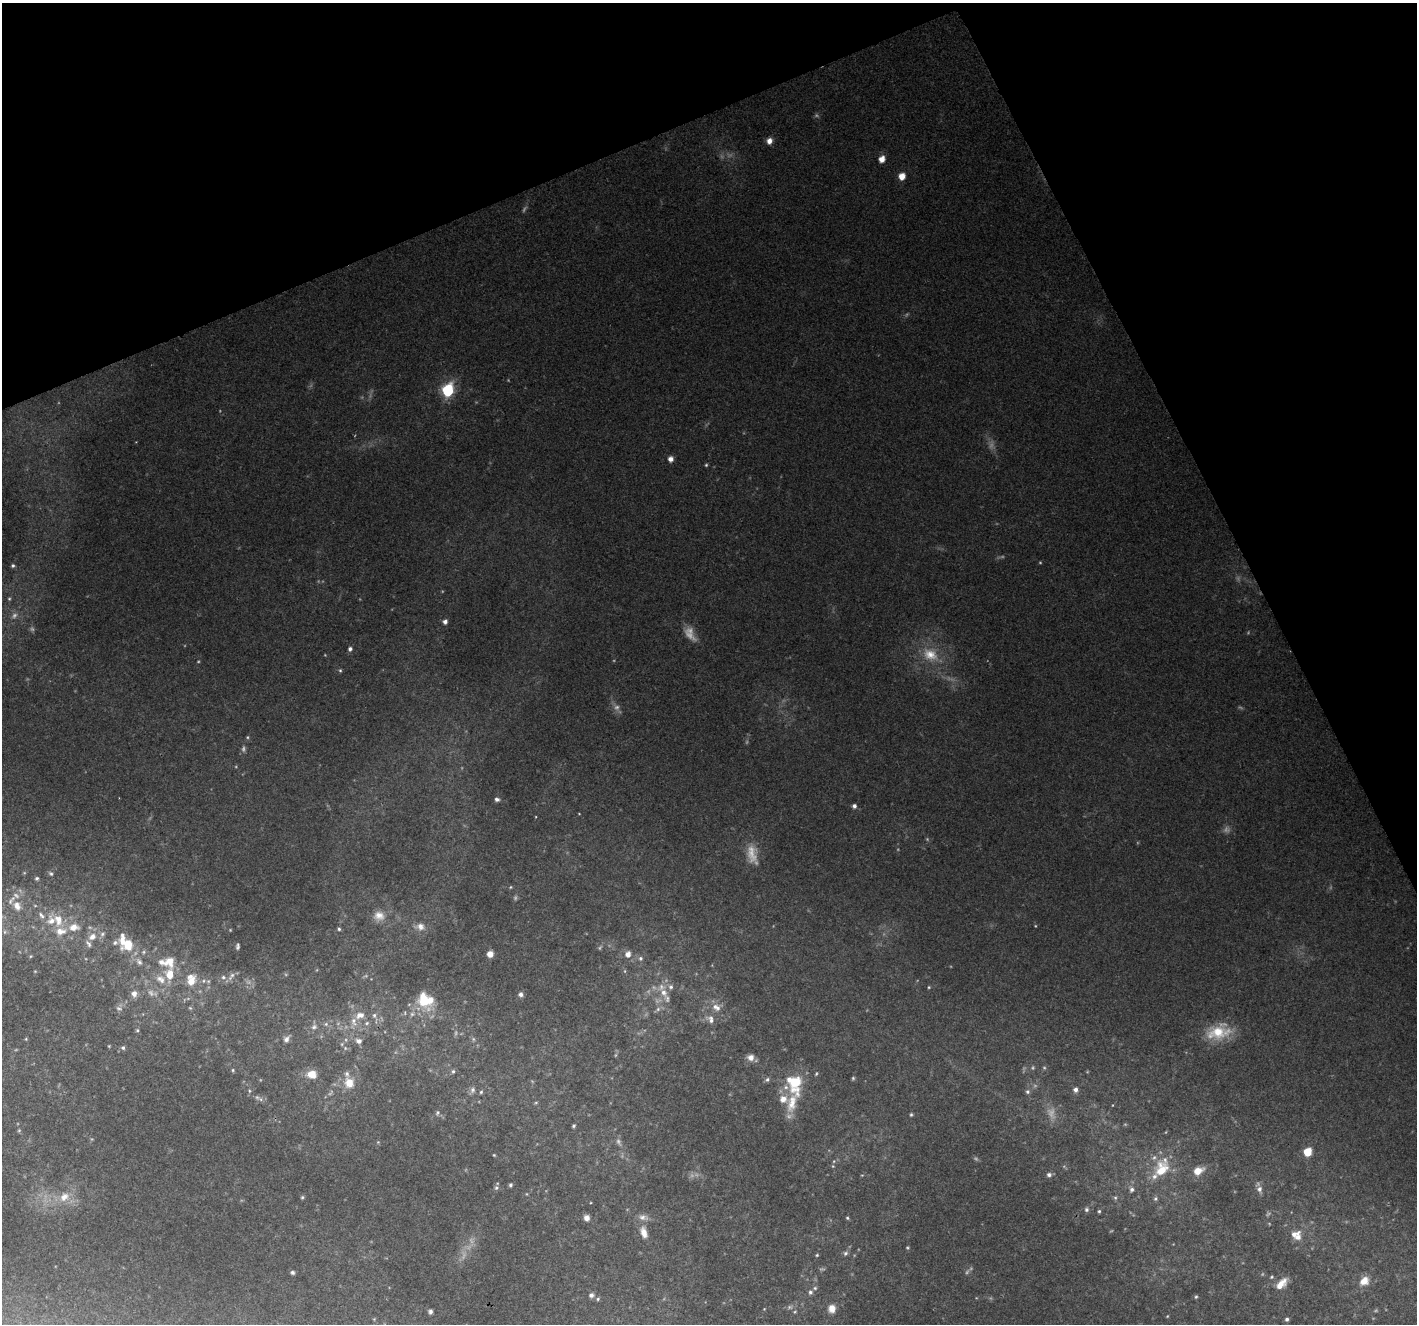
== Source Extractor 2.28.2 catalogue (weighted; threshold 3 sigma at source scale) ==
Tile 3 of 4 x 4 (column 3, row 1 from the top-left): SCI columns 2832-4246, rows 4059-5380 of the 5664 x 5527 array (HDU 1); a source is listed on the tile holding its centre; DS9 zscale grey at full resolution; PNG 1419 x 1326 px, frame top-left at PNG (2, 3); no overlay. Shown black and unused: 22% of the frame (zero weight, under 2 of 3 exposures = <1% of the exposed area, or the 3 px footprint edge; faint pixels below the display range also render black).
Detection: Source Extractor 2.28.2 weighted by HDU 2 'WHT'; one run over the whole footprint, this tile lists its part. Background 0.232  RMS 0.0094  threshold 0.0423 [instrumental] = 3 sigma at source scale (4.5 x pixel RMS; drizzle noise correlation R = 1.50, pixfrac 1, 0.0396/0.0396 arcsec/px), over >= 5 px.
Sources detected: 209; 60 too faint to see at this stretch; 1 cosmic-ray / hot-pixel residue — not listed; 21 inside a brighter listed object's ellipse — not listed separately; the other 127 listed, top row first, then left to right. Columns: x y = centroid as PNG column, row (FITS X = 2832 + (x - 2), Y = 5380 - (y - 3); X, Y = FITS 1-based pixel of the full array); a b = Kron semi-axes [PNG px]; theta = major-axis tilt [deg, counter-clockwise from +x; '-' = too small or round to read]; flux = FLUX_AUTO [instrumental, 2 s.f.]
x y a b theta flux
769 141 7 6 - 6.6
882 159 6 5 - 10
902 176 6 6 - 12
448 390 7 6 - 130
671 459 5 5 - 5.9
706 465 4 4 - 1.2
13 566 5 5 - 1.9
445 622 6 5 - 4.1
350 649 5 5 - 3
930 655 26 18 -30 32
340 670 5 5 - 1.5
497 799 6 5 - 2.8
854 806 5 5 - 3.2
51 874 6 5 - 1.8
37 878 4 4 - 1.7
510 887 5 4 - 1.2
17 906 13 9 -65 8.3
41 915 11 6 -49 4.1
379 916 15 14 - 12
58 920 18 12 -69 16
74 927 14 10 7 11
420 927 15 10 -10 8.3
339 929 5 4 - 1.6
5 932 6 5 - 1.9
92 937 12 9 31 8.7
126 943 21 14 -50 34
238 946 6 3 86 2.1
144 952 7 5 22 2.2
490 954 6 6 - 9.3
628 954 7 6 - 6.8
31 956 5 4 - 1.1
640 958 7 6 - 2.6
139 962 13 8 -55 6.3
161 962 8 7 - 5.2
35 971 4 4 - 0.88
625 971 6 4 -90 1.2
170 975 13 9 85 19
231 976 14 6 55 3.7
223 977 7 5 -14 2.5
160 979 16 11 -31 11
191 980 13 10 82 16
208 981 5 5 - 1.7
929 987 5 4 - 1.1
664 993 14 10 -54 9.5
134 994 7 7 - 6.7
521 994 6 6 - 3.5
424 1000 25 16 -65 30
716 1007 13 9 -31 8.3
119 1008 10 7 -5 3.4
190 1008 6 4 -44 1.1
658 1009 6 6 - 3
405 1013 7 4 83 1.4
412 1014 8 7 - 3.8
374 1015 8 7 - 3.3
710 1019 13 9 -45 6.4
354 1022 15 9 -76 9.6
367 1023 7 5 28 2.6
326 1024 6 6 - 2.6
314 1027 9 7 27 4.1
137 1030 5 5 - 1.5
1218 1032 30 18 14 34
26 1039 5 4 - 1
286 1039 9 6 56 4.8
359 1041 8 7 - 5
342 1044 6 5 - 1.5
109 1046 4 3 - 0.85
123 1048 5 5 - 2.2
750 1057 8 7 - 6.6
233 1070 5 4 - 1.3
453 1071 6 5 - 2
311 1074 12 9 -4 13
816 1074 6 4 72 1.3
853 1078 5 4 - 1.4
767 1080 7 6 - 2.4
795 1082 15 12 43 32
349 1083 14 12 -76 16
472 1090 10 6 61 3.9
1075 1090 6 6 - 4
481 1092 5 5 - 1.6
1027 1092 6 6 - 2.4
257 1097 9 7 -28 3.1
536 1103 7 3 9 1.2
792 1103 50 14 74 30
1113 1105 4 3 - 0.66
437 1113 8 6 66 2.3
911 1115 5 4 - 1.5
574 1126 5 4 - 1.6
378 1142 5 4 - 1
1307 1152 6 5 - 37
494 1155 3 3 - 0.94
833 1166 5 5 - 1.5
1161 1169 25 20 66 36
1198 1171 12 8 25 13
862 1175 5 3 - 0.8
1049 1175 7 6 - 3.2
510 1185 5 4 - 1.9
496 1188 7 6 - 2.2
1132 1189 8 7 - 3.6
1259 1189 9 8 - 4.8
64 1197 16 13 34 17
302 1197 5 5 - 1.5
1115 1198 6 5 - 1.9
1155 1199 7 6 - 2.3
1086 1210 7 6 - 2.6
1099 1211 5 4 - 1.5
643 1217 14 8 -10 5.8
586 1218 6 6 - 6.3
847 1218 5 4 - 1.3
644 1232 15 8 -75 9.4
1295 1234 15 8 21 8.9
907 1248 5 5 - 1.2
845 1253 7 6 - 2.4
817 1255 4 4 - 1.2
292 1272 5 4 - 2.2
1272 1277 6 4 41 1.4
1364 1281 11 9 41 12
1281 1284 17 9 45 13
810 1292 7 6 - 2.7
591 1295 7 6 - 3.5
1196 1297 5 4 - 1.4
598 1299 6 4 26 1.6
832 1308 11 10 - 8.2
764 1309 4 3 - 0.77
430 1312 6 5 - 2.8
1167 1316 5 4 - 0.94
374 1319 4 4 - 0.95
1287 1319 5 5 - 2.4